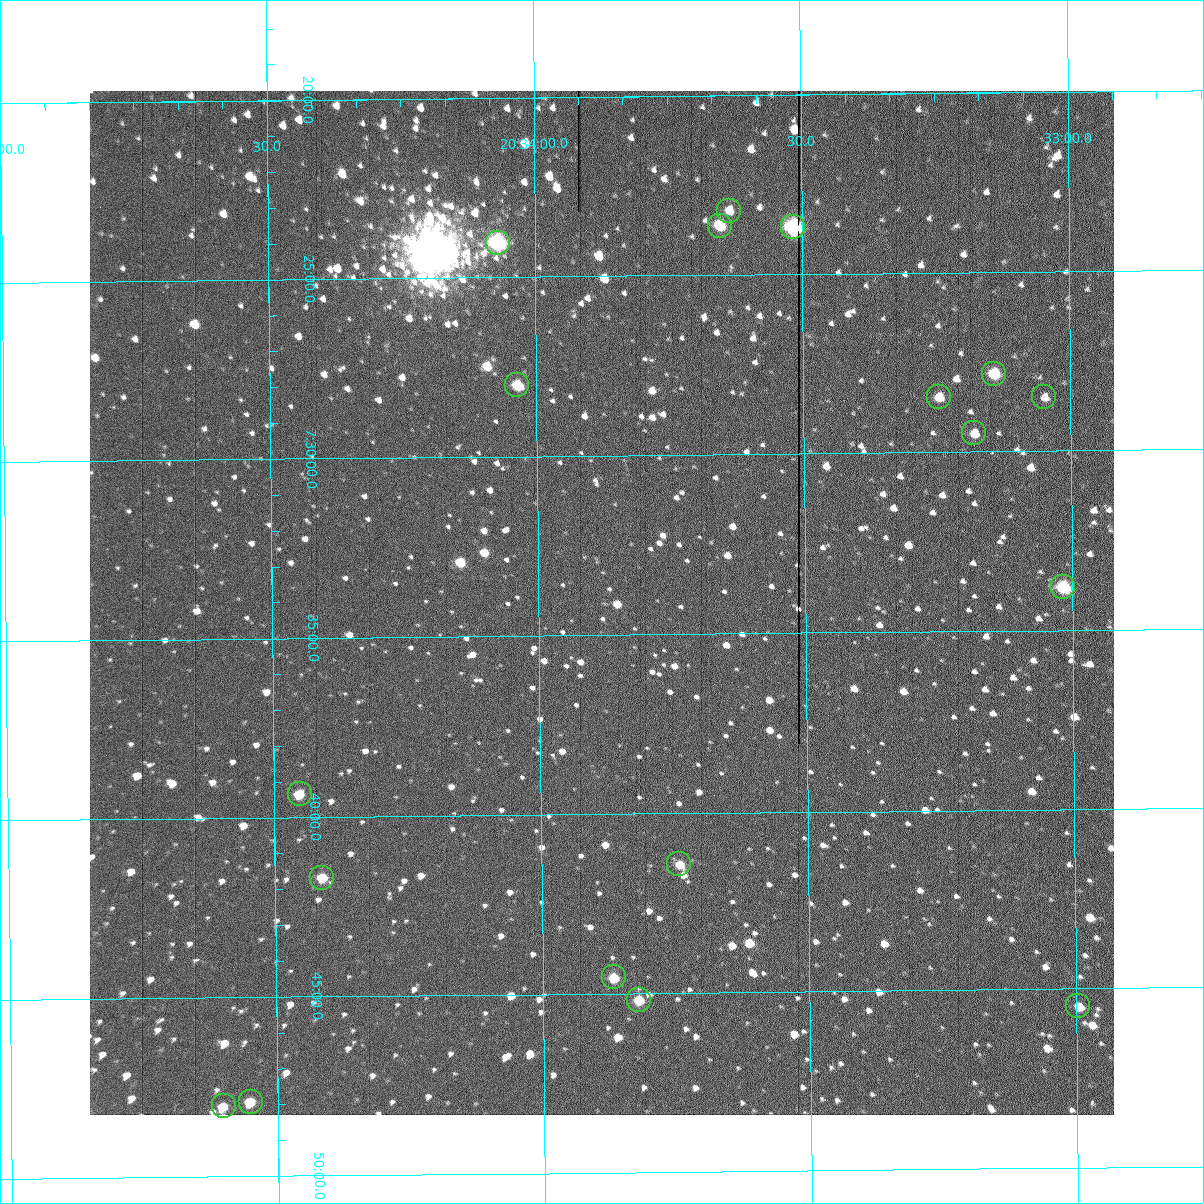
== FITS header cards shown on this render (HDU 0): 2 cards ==
NAXIS1  =                 1024 /fastest changing axis
NAXIS2  =                 1024 /next to fastest changing axis

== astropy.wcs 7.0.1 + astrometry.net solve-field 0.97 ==
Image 1024 x 1024 px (HDU 0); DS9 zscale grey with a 90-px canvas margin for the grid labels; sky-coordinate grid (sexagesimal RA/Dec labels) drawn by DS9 from the SOLVED WCS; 18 Tycho-2 reference stars matched to detected sources circled (green)
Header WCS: RA---TAN-SIP/DEC--TAN-SIP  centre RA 20:33:53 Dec +07:34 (308.47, +7.57 deg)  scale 1.67 arcsec/px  FOV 28.5' x 28.6'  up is -179 deg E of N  parity flipped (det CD > 0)
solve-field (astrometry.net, Tycho-2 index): VERIFIED the header's WCS against the Tycho-2 star catalogue (18 matches, 0 conflicts) and refined it, rather than solving blind
Solved WCS: RA---TAN-SIP/DEC--TAN-SIP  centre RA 20:33:53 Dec +07:34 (308.47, +7.57 deg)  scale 1.67 arcsec/px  FOV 28.5' x 28.6'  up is -179 deg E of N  parity flipped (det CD > 0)
The solver's refit moves the header's centre by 0.19 arcsec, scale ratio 0.9999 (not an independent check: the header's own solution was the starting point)
Tycho-2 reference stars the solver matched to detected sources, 18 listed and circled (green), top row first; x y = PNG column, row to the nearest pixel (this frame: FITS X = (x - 90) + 1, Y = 1024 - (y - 91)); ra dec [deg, ICRS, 3 dp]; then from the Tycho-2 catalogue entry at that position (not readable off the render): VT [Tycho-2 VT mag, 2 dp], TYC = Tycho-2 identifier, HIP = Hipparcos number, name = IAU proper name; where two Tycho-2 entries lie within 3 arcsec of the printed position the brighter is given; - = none
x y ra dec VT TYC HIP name
729 211 308.409 +7.387 11.71 522-63-1 - -
720 226 308.413 +7.394 10.61 522-1117-1 - -
793 227 308.379 +7.395 9.53 522-815-1 - -
498 243 308.517 +7.401 9.28 522-2249-1 - -
994 374 308.286 +7.464 10.73 522-842-1 - -
517 385 308.509 +7.467 11.07 522-1042-1 - -
939 397 308.312 +7.475 12.07 522-647-1 - -
1044 397 308.262 +7.475 12.01 522-585-1 - -
974 433 308.295 +7.492 11.63 522-671-1 - -
1063 587 308.254 +7.563 10.72 1087-1249-1 - -
300 794 308.613 +7.656 11.72 1088-801-1 - -
679 864 308.435 +7.690 11.87 1088-65-1 - -
322 878 308.603 +7.695 11.58 1088-743-1 - -
614 977 308.467 +7.743 11.69 1088-851-1 - -
639 1000 308.455 +7.753 11.50 1088-523-1 - -
1078 1006 308.249 +7.758 12.15 1087-191-1 - -
251 1102 308.638 +7.799 11.64 1088-397-1 - -
224 1106 308.650 +7.801 11.70 1088-297-1 - -